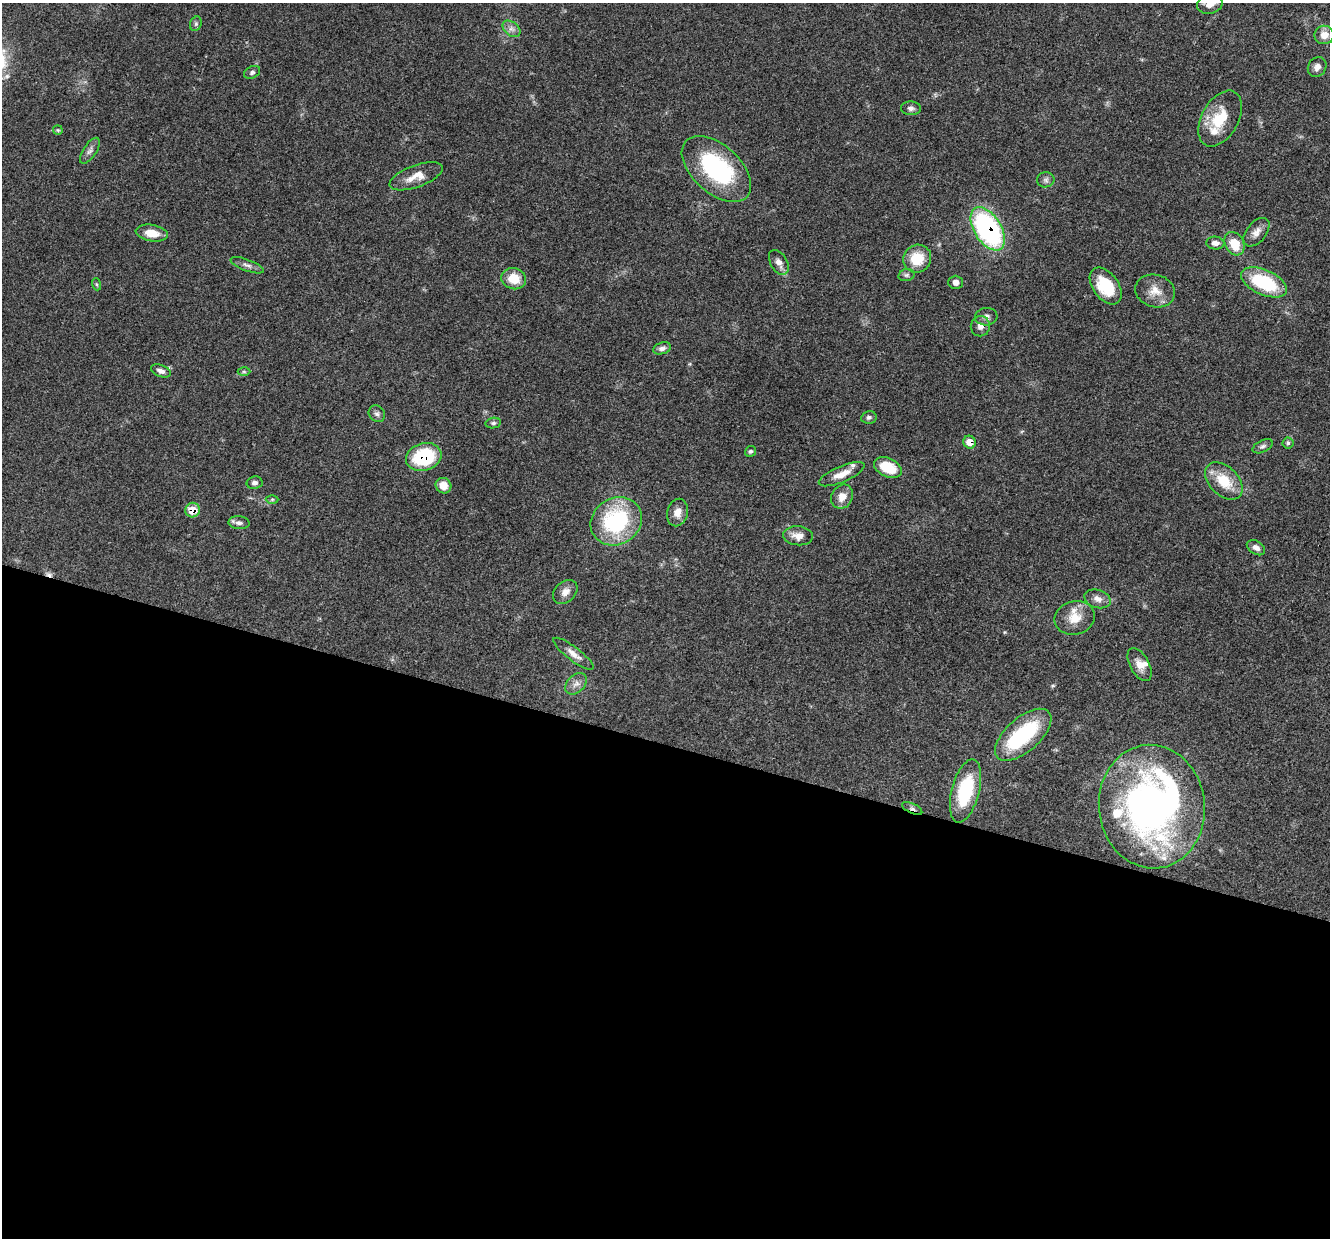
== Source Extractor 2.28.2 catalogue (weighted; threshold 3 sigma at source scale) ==
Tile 14 of 4 x 4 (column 2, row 4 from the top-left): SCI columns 1336-2663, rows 259-1494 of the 5321 x 5335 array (HDU 1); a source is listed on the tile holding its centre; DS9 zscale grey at full resolution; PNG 1332 x 1240 px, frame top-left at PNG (2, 3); each listed source drawn as its Kron ellipse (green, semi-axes under 4 px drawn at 4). Shown black and unused: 40% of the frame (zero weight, under 3 of 4 exposures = <1% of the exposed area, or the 3 px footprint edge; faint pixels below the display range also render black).
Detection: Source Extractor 2.28.2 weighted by HDU 2 'WHT'; one run over the whole footprint, this tile lists its part. Background 0.0537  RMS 0.0049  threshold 0.0218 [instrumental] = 3 sigma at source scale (4.5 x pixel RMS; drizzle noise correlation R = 1.50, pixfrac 1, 0.05/0.05 arcsec/px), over >= 5 px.
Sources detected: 71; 1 inside a brighter object's white glare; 1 cosmic-ray / hot-pixel residue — neither listed nor drawn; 5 inside a brighter listed object's ellipse — not listed separately; the other 64 listed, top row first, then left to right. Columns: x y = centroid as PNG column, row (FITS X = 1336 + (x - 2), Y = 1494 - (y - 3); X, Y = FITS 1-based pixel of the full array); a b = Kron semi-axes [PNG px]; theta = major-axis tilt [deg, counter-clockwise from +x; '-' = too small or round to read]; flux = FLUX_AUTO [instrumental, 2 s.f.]
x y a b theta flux
1210 4 13 9 13 4.2
196 24 7 5 69 0.95
511 29 10 7 -39 2.2
1324 35 9 9 - 4.4
1317 67 10 8 57 2.7
252 72 8 6 26 1.2
911 108 10 7 -4 1.6
1220 119 30 18 60 15
58 130 5 4 - 0.54
90 151 15 6 56 2.1
716 169 41 24 -42 52
416 176 28 11 20 6.9
1046 180 9 7 9 1.6
988 229 24 13 -58 91
1256 232 16 10 51 3.7
152 233 16 8 -9 6.5
1215 243 9 6 -5 2.5
1235 244 12 9 -62 10
917 259 14 13 - 12
779 262 13 8 -58 3.1
247 265 17 5 -21 2.2
907 275 8 6 16 1.3
514 279 12 10 -15 8.6
956 282 7 6 - 2.3
1264 282 24 12 -24 32
96 284 6 4 -71 0.66
1106 286 21 12 -54 19
1155 291 20 16 -15 6.7
986 317 11 8 5 2.4
980 326 10 9 - 3.1
662 348 9 5 15 1.6
161 371 10 6 -21 2.1
244 372 6 4 -1 0.71
377 414 9 7 -44 1.6
869 417 8 6 11 1.3
493 423 8 5 9 1
970 442 6 6 - 6
1288 443 5 5 - 0.86
1263 446 11 5 25 1.4
750 451 6 5 - 0.95
424 457 18 13 16 30
888 467 15 9 -25 13
842 474 24 8 23 6.1
1224 481 22 14 -45 13
255 483 8 6 10 1.6
443 486 8 7 - 5.1
842 497 12 10 59 4.8
272 499 6 4 1 0.72
192 510 7 7 - 8.7
677 512 14 10 76 4.4
616 521 26 23 33 48
239 523 10 6 -4 2
798 536 15 9 -5 4.2
1256 548 10 6 -31 2
565 592 14 10 44 3.5
1097 599 13 9 -18 3.2
1075 618 20 16 14 8.6
573 654 25 6 -37 4
1140 664 18 9 -62 4.6
576 684 12 8 45 3
1023 735 34 17 41 44
965 791 32 14 75 29
1152 807 62 53 -83 210
912 808 11 5 -25 1.5
Overlapping masked pixels (flux is a lower limit): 6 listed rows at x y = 988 229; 980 326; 970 442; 424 457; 192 510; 912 808
Isophote crosses this tile's border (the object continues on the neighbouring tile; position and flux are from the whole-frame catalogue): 1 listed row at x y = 1210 4